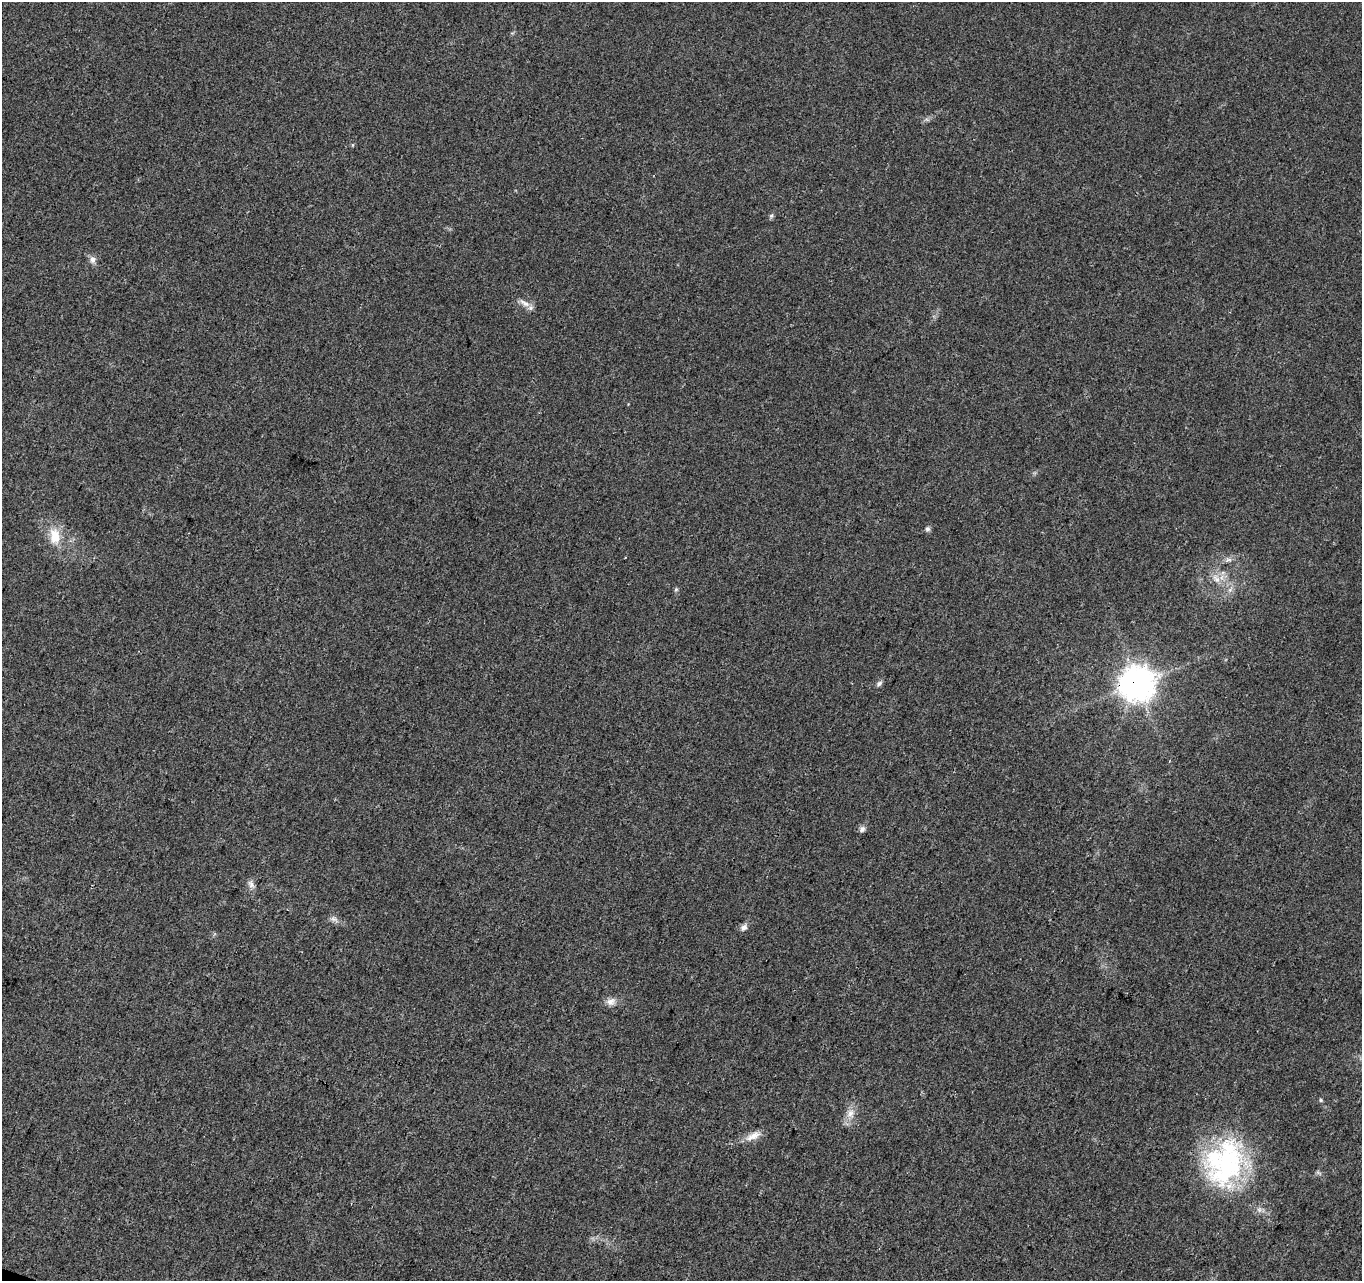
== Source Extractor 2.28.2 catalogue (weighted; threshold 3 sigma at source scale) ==
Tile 7 of 4 x 4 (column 3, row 2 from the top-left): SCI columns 2798-4157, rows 2890-4168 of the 5588 x 5718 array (HDU 1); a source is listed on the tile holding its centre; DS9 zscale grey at full resolution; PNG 1364 x 1283 px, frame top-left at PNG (2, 2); no overlay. Shown black and unused: <1% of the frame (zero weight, under 3 of 4 exposures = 6% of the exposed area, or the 3 px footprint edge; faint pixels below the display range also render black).
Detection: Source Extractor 2.28.2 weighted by HDU 2 'WHT'; one run over the whole footprint, this tile lists its part. Background 0.0208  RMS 0.0037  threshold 0.0165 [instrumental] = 3 sigma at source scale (4.5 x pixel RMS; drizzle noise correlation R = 1.50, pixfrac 1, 0.0396/0.0396 arcsec/px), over >= 5 px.
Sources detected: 20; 1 inside a brighter listed object's ellipse — not listed separately; the other 19 listed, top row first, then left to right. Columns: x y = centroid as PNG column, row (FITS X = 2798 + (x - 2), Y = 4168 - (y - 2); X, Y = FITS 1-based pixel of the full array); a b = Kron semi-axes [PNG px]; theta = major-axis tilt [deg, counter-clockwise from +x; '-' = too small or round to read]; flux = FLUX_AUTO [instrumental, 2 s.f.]
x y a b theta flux
771 216 6 5 - 0.65
92 259 10 8 -80 1.7
525 303 17 7 -28 2.6
927 529 6 6 - 0.93
55 536 24 14 -85 8
1228 560 9 4 1 1.1
1216 578 14 8 -48 3.1
676 589 6 5 - 0.56
879 683 9 5 45 0.95
1137 683 12 11 - 550
862 829 8 7 - 1.2
251 884 11 7 -71 1.6
334 919 9 7 -31 1.4
744 927 9 7 34 1.6
611 1002 12 10 25 2.4
1321 1100 5 5 - 0.49
851 1114 12 9 -88 3
753 1136 24 9 26 3.9
1228 1164 71 40 68 58
Overlapping masked pixels (flux is a lower limit): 1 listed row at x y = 1137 683